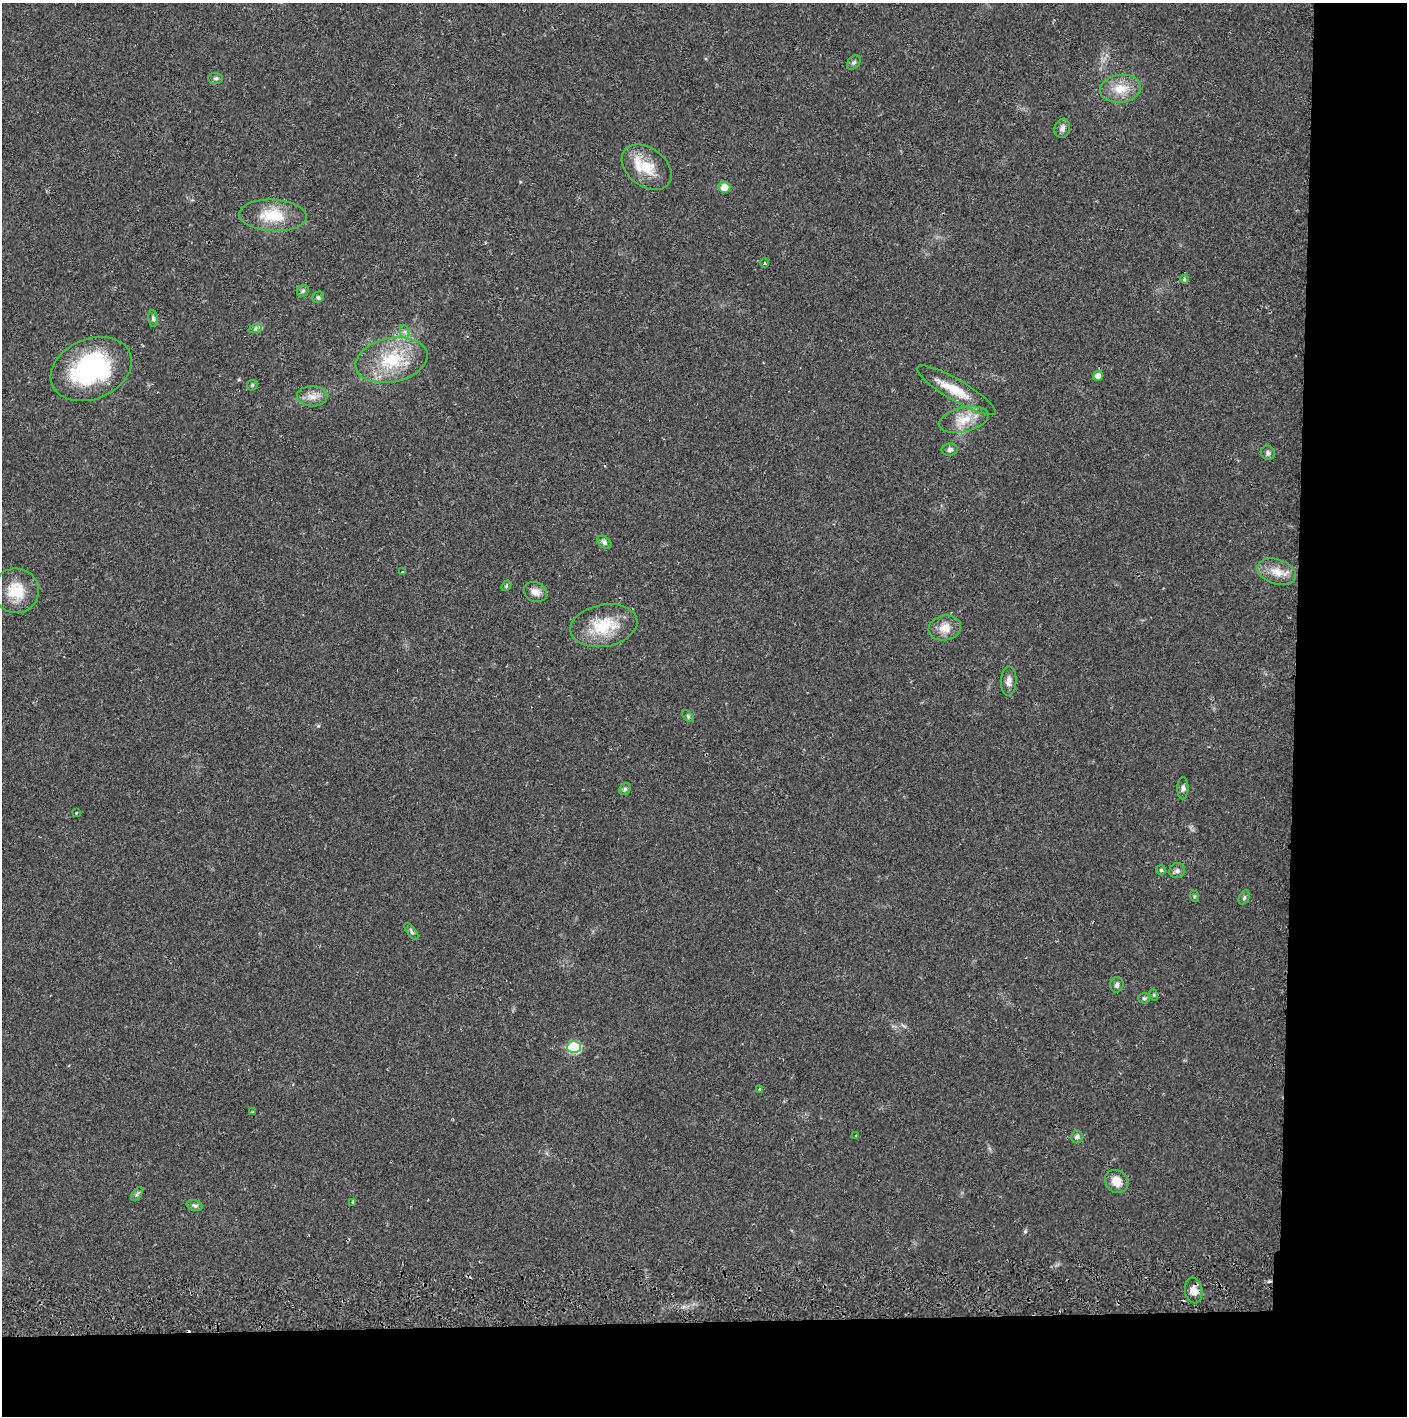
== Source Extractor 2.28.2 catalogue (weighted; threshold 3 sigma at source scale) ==
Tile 9 of 3 x 3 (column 3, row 3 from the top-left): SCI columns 2815-4219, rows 56-1469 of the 4226 x 4357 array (HDU 1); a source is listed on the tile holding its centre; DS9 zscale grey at full resolution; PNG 1409 x 1418 px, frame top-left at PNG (2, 3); each listed source drawn as its Kron ellipse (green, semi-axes under 4 px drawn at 4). Shown black and unused: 14% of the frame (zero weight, under 2 of 3 exposures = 3% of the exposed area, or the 3 px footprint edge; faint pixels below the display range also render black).
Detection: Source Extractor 2.28.2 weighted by HDU 2 'WHT'; one run over the whole footprint, this tile lists its part. Background 0.0213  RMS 0.0035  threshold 0.0156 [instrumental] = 3 sigma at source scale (4.5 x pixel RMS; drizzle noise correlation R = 1.50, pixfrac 1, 0.05/0.05 arcsec/px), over >= 5 px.
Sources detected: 56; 1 cosmic-ray / hot-pixel residue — neither listed nor drawn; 1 inside a brighter listed object's ellipse — not listed separately; the other 54 listed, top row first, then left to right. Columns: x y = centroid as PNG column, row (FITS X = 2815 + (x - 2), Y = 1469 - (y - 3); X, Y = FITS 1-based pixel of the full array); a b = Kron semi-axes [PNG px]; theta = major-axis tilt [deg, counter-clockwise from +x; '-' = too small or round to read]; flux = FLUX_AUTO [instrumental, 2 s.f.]
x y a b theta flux
854 63 8 5 48 0.79
216 78 7 5 0 0.71
1121 89 20 14 6 6.6
1062 128 9 7 72 1.5
647 167 28 19 -37 9.2
724 187 6 5 - 4.4
273 215 34 16 -3 11
765 263 5 3 - 0.35
1184 279 4 4 - 0.57
303 291 6 5 - 0.68
318 297 6 5 - 0.59
153 319 8 5 -84 0.84
255 329 7 4 19 0.73
405 332 7 4 -71 0.85
391 360 36 22 12 18
91 369 42 30 23 45
1098 376 5 5 - 2.6
252 385 6 5 - 0.45
956 390 45 10 -31 8.8
312 396 15 10 -2 3
964 420 25 12 13 6.5
950 450 8 6 7 1
1268 453 7 7 - 0.88
604 542 8 5 -39 0.99
403 572 4 3 - 0.66
1277 572 20 12 -19 4.9
506 586 6 4 48 0.46
16 591 23 22 - 9.4
535 592 12 9 -25 2.5
604 626 34 21 11 14
945 628 16 12 9 4.5
1009 681 14 7 88 2
688 716 7 4 -46 0.52
1183 788 11 5 88 1
625 789 6 5 - 0.71
76 813 3 2 - 0.34
1161 870 5 5 - 0.55
1177 871 8 7 - 1.2
1194 896 6 4 -72 0.43
1244 897 7 5 64 0.7
412 932 10 4 -51 0.77
1117 985 8 6 77 1
1154 995 5 3 - 0.44
1144 998 6 5 - 0.6
574 1047 7 6 - 26
760 1089 3 3 - 0.59
253 1112 3 2 - 0.32
856 1135 3 2 - 0.28
1077 1137 6 6 - 0.92
1117 1181 12 10 -43 4
137 1194 8 4 53 0.63
353 1202 3 2 - 0.35
195 1206 8 5 -17 0.86
1194 1290 13 8 -78 3.2
Unlisted compact peaks at least as high as the median listed source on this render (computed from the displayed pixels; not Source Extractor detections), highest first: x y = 1025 1231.